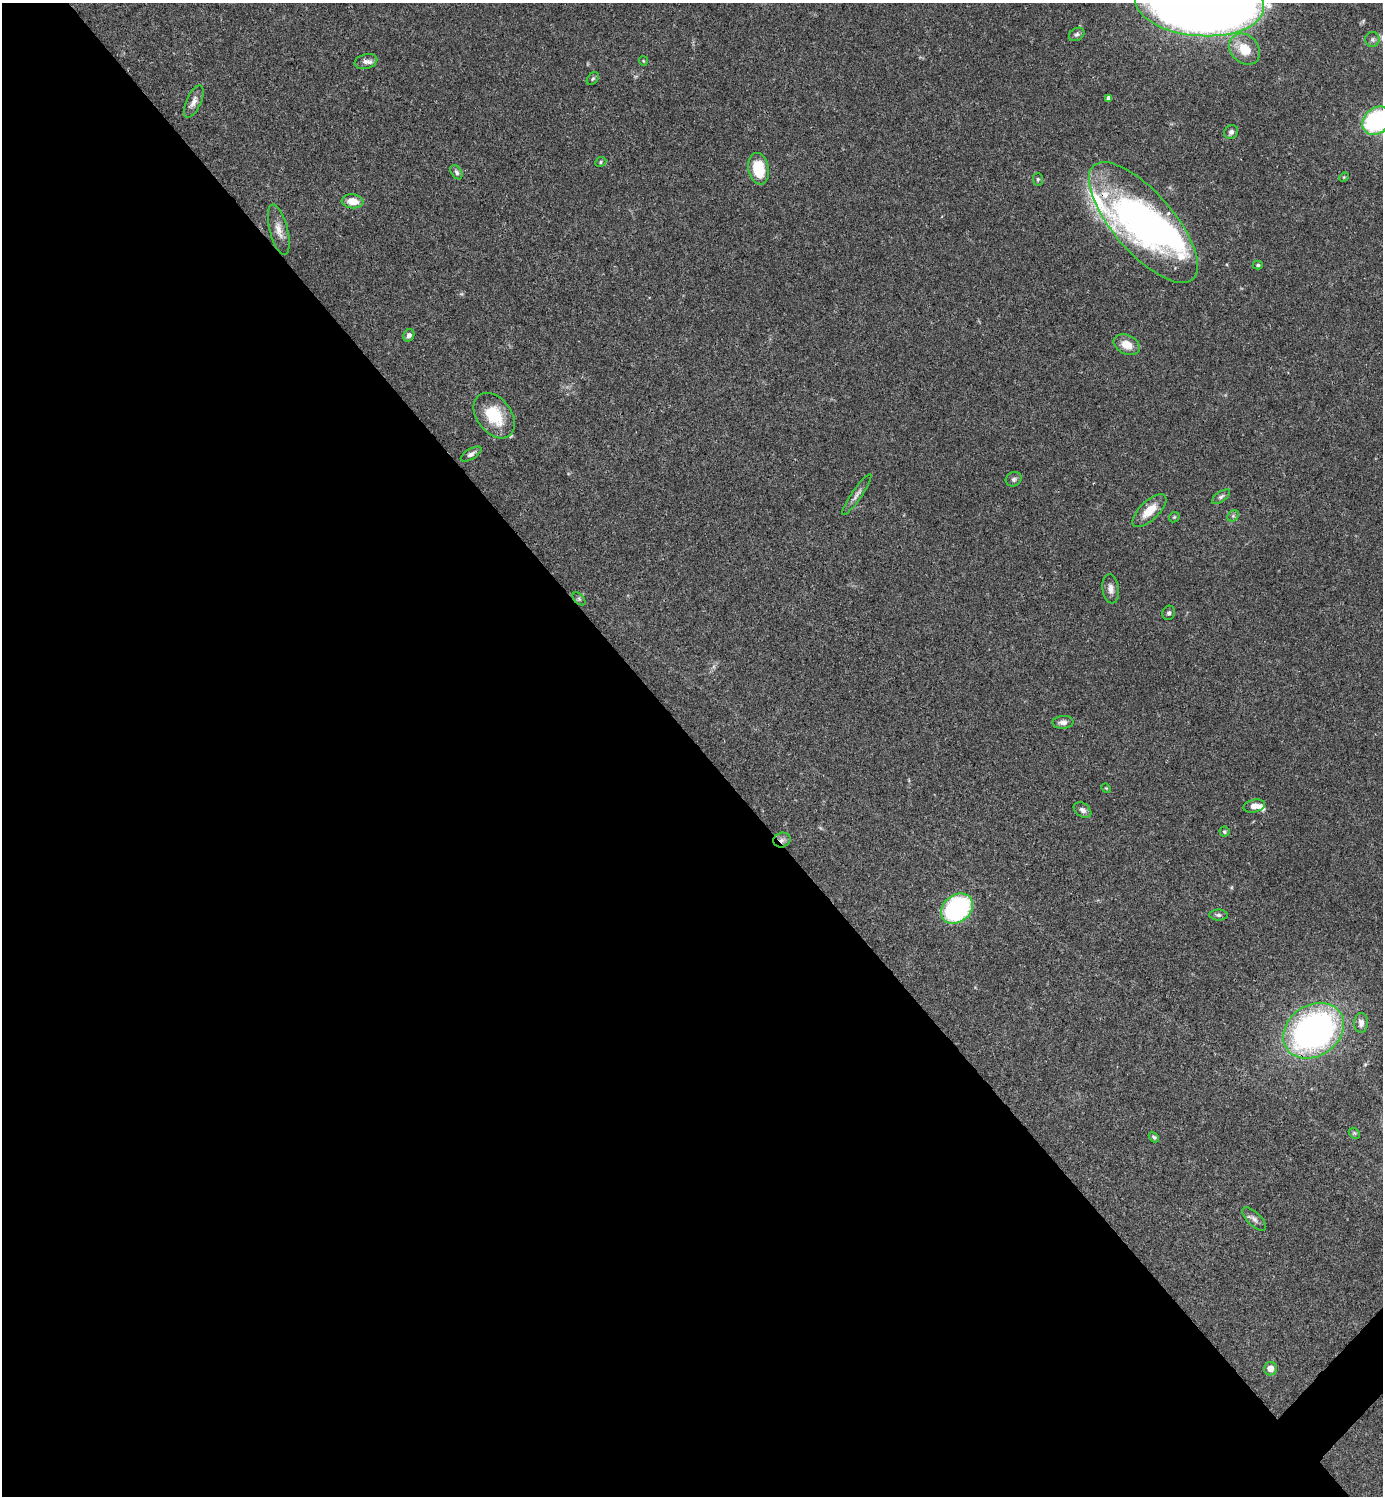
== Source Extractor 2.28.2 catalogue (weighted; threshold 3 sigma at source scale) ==
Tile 9 of 4 x 4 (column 1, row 3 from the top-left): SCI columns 300-1680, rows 1495-2988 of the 5979 x 5980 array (HDU 1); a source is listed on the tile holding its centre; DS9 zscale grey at full resolution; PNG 1385 x 1498 px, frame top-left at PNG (2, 3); each listed source drawn as its Kron ellipse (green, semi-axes under 4 px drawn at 4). Shown black and unused: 51% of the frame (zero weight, under 3 of 4 exposures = <1% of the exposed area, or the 3 px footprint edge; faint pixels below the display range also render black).
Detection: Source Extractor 2.28.2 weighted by HDU 2 'WHT'; one run over the whole footprint, this tile lists its part. Background 0.0382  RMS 0.0026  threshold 0.0119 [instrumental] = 3 sigma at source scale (4.5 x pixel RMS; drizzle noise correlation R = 1.50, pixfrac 1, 0.05/0.05 arcsec/px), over >= 5 px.
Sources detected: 54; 3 inside a brighter object's white glare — neither listed nor drawn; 4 inside a brighter listed object's ellipse — not listed separately; the other 47 listed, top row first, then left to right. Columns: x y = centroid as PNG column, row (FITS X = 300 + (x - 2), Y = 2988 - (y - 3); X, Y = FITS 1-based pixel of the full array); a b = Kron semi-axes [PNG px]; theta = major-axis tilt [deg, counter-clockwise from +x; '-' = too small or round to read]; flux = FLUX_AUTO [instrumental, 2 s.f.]
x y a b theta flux
1200 3 65 33 -4 600
1077 34 8 6 31 0.69
1372 39 7 7 - 0.83
1245 49 17 13 -46 5.8
643 61 5 4 - 0.27
366 62 11 7 16 1.4
593 79 7 5 49 0.43
1109 98 4 4 - 1.1
194 101 17 7 66 1.7
1377 121 16 12 43 35
1231 132 7 6 - 0.92
601 162 6 4 25 0.38
759 169 16 10 -78 9.3
456 172 8 5 -58 0.65
1344 177 5 4 - 0.25
1038 179 6 5 - 0.41
352 201 11 7 -6 3.5
1143 222 75 30 -49 83
279 230 26 9 -75 2.7
1258 265 5 4 - 0.38
409 335 6 5 - 1
1127 345 14 9 -25 3.6
494 416 25 17 -53 10
471 454 12 5 30 0.96
1014 479 8 7 - 0.75
857 495 24 5 56 1.5
1221 497 10 5 34 0.75
1149 511 22 9 44 4.4
1233 516 6 5 - 0.47
1174 517 6 4 45 0.33
1111 589 15 8 -82 1.7
579 599 8 4 -45 0.47
1169 613 7 6 - 0.63
1063 722 10 6 4 1.4
1106 788 5 4 - 0.23
1254 806 11 6 13 2
1082 810 10 6 -35 1.1
1224 832 5 5 - 0.43
782 840 9 7 23 1.1
957 909 17 13 39 35
1219 915 9 5 -1 0.65
1361 1023 10 7 85 1.6
1314 1031 32 25 35 110
1354 1133 6 4 -44 0.34
1154 1137 6 4 -44 0.44
1254 1219 15 6 -45 1.3
1270 1369 7 6 - 2.3
Overlapping masked pixels (flux is a lower limit): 1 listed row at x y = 782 840
Isophote crosses this tile's border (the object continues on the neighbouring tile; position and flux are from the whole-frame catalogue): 2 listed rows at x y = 1200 3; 1377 121